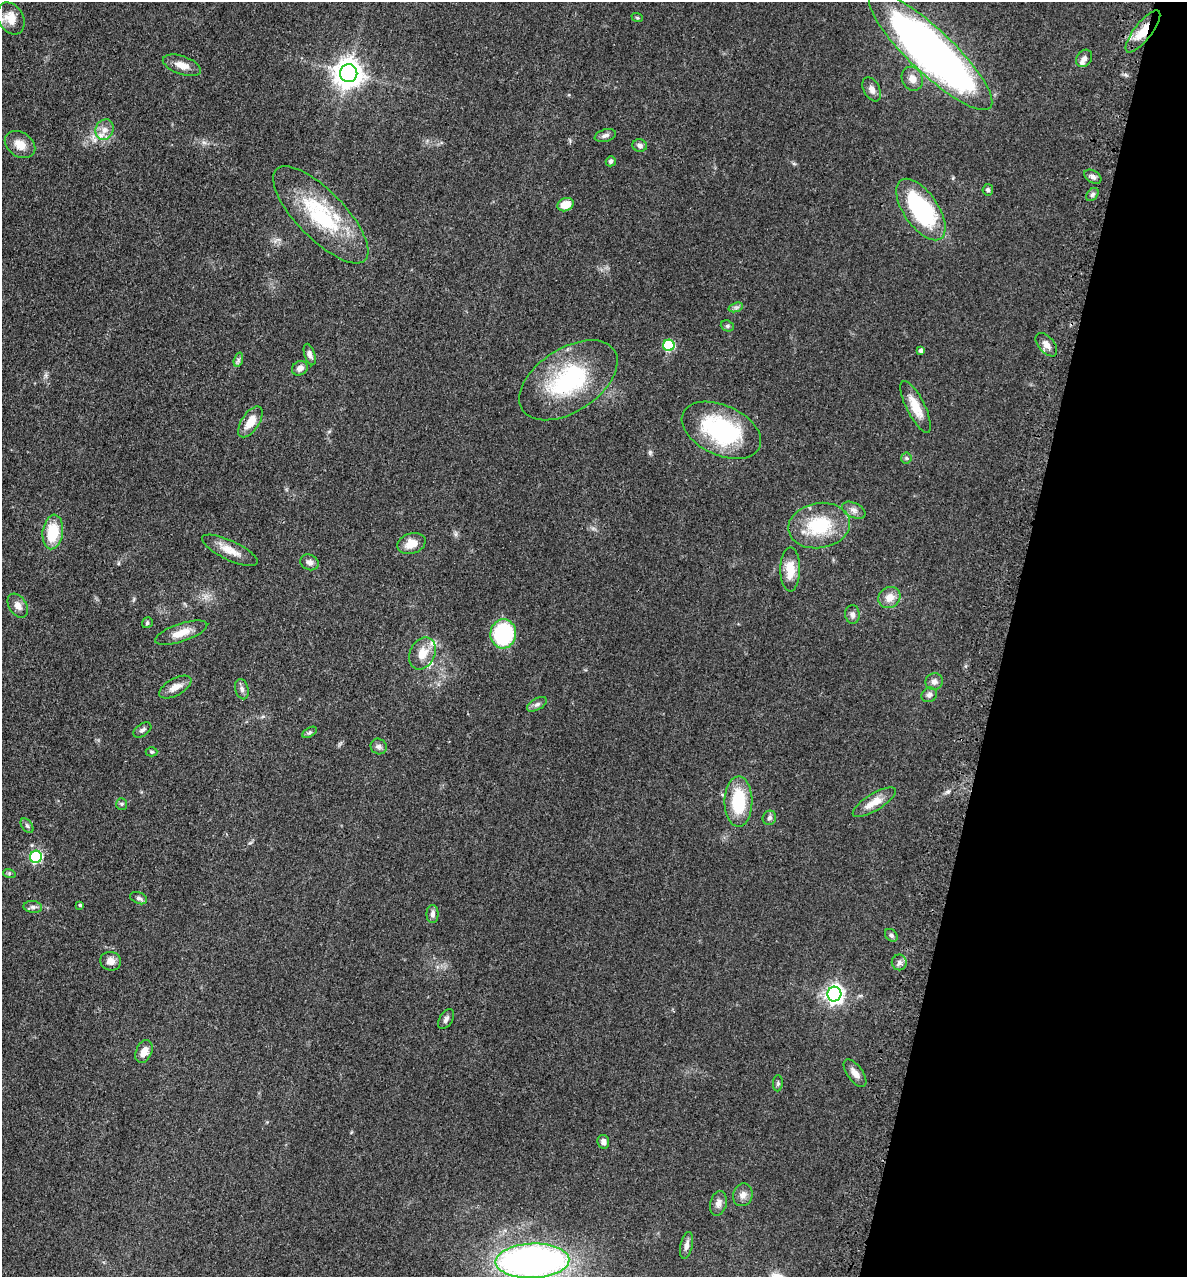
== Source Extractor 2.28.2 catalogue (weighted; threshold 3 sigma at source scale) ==
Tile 8 of 4 x 4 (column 4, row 2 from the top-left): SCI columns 3875-5059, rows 2623-3897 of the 5260 x 5242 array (HDU 1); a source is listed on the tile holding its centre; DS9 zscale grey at full resolution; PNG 1189 x 1279 px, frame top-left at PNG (2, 2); each listed source drawn as its Kron ellipse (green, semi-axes under 4 px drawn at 4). Shown black and unused: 15% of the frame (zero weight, under 3 of 4 exposures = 7% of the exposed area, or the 3 px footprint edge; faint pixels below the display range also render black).
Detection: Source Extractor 2.28.2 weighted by HDU 2 'WHT'; one run over the whole footprint, this tile lists its part. Background 0.041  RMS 0.005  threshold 0.0223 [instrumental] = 3 sigma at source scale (4.5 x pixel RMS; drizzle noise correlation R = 1.50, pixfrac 1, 0.05/0.05 arcsec/px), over >= 5 px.
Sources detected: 84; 4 inside a brighter listed object's ellipse — not listed separately; the other 80 listed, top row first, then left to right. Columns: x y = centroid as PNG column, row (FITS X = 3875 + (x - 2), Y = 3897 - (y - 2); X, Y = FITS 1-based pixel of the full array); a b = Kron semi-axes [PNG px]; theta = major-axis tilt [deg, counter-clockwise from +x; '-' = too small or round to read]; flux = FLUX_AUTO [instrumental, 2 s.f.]
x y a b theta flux
637 17 6 3 -20 0.52
11 18 17 12 -61 8.5
1143 31 26 8 52 9.4
931 51 82 22 -44 340
1084 58 9 7 52 1.8
182 65 20 9 -20 4.9
349 73 9 8 - 590
912 79 12 10 -64 4.1
872 89 13 8 -62 2.8
104 130 10 9 - 3.7
605 135 11 6 15 1.8
20 145 16 12 -34 5.9
640 146 7 6 - 1.6
611 161 5 5 - 1.5
1093 177 9 6 -32 1.6
988 190 6 5 - 1.1
1092 194 7 5 51 1.2
566 205 8 6 19 6.9
921 209 35 17 -55 57
321 215 63 24 -46 44
736 307 7 4 19 1.1
727 326 7 5 -20 0.98
669 345 5 5 - 35
1046 345 14 8 -49 3.2
921 351 4 4 - 1.5
310 354 11 5 -73 1.8
238 360 7 4 72 1.1
300 368 8 7 - 2.6
568 380 55 31 33 51
916 407 28 9 -63 8.7
250 422 18 8 56 6.1
721 430 42 25 -24 54
906 458 5 5 - 0.73
854 510 12 7 -25 2.4
819 526 31 22 9 26
53 532 17 10 83 17
411 544 14 10 18 6.1
230 550 30 9 -25 6.6
310 562 9 7 -24 2
790 569 22 10 90 9
889 597 11 10 - 4.9
18 606 13 8 -58 3.1
852 614 9 7 -86 2
147 623 6 5 - 0.99
181 633 27 9 18 7.2
503 634 14 13 - 43
422 653 17 12 64 7.3
934 682 9 8 - 2.4
175 687 17 8 28 4.5
242 689 10 6 -74 1.6
929 695 8 7 - 1.7
537 704 11 5 29 1.6
142 730 10 6 35 1.4
310 732 8 4 31 0.92
379 746 8 7 - 1.6
152 752 6 4 -1 0.72
738 802 25 14 90 24
874 802 24 8 31 6.8
122 804 6 5 - 0.73
769 818 7 6 - 1.4
27 826 8 5 -53 1.1
36 857 6 6 - 56
9 873 6 4 -18 0.69
139 898 9 5 -23 1.4
80 905 3 3 - 0.89
33 907 9 6 -9 1.6
432 914 9 6 -90 1.8
891 935 7 5 -45 1.2
111 961 10 9 - 3.1
899 962 8 7 - 1.9
834 994 7 7 - 210
446 1019 11 6 57 1.5
144 1052 12 8 66 4.1
855 1073 16 7 -53 3.5
778 1083 8 5 88 0.88
603 1142 7 6 - 2
743 1195 11 9 74 3
718 1203 12 8 77 2.6
687 1245 13 6 78 2.3
532 1261 37 17 2 240
Overlapping masked pixels (flux is a lower limit): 2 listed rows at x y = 1143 31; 250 422